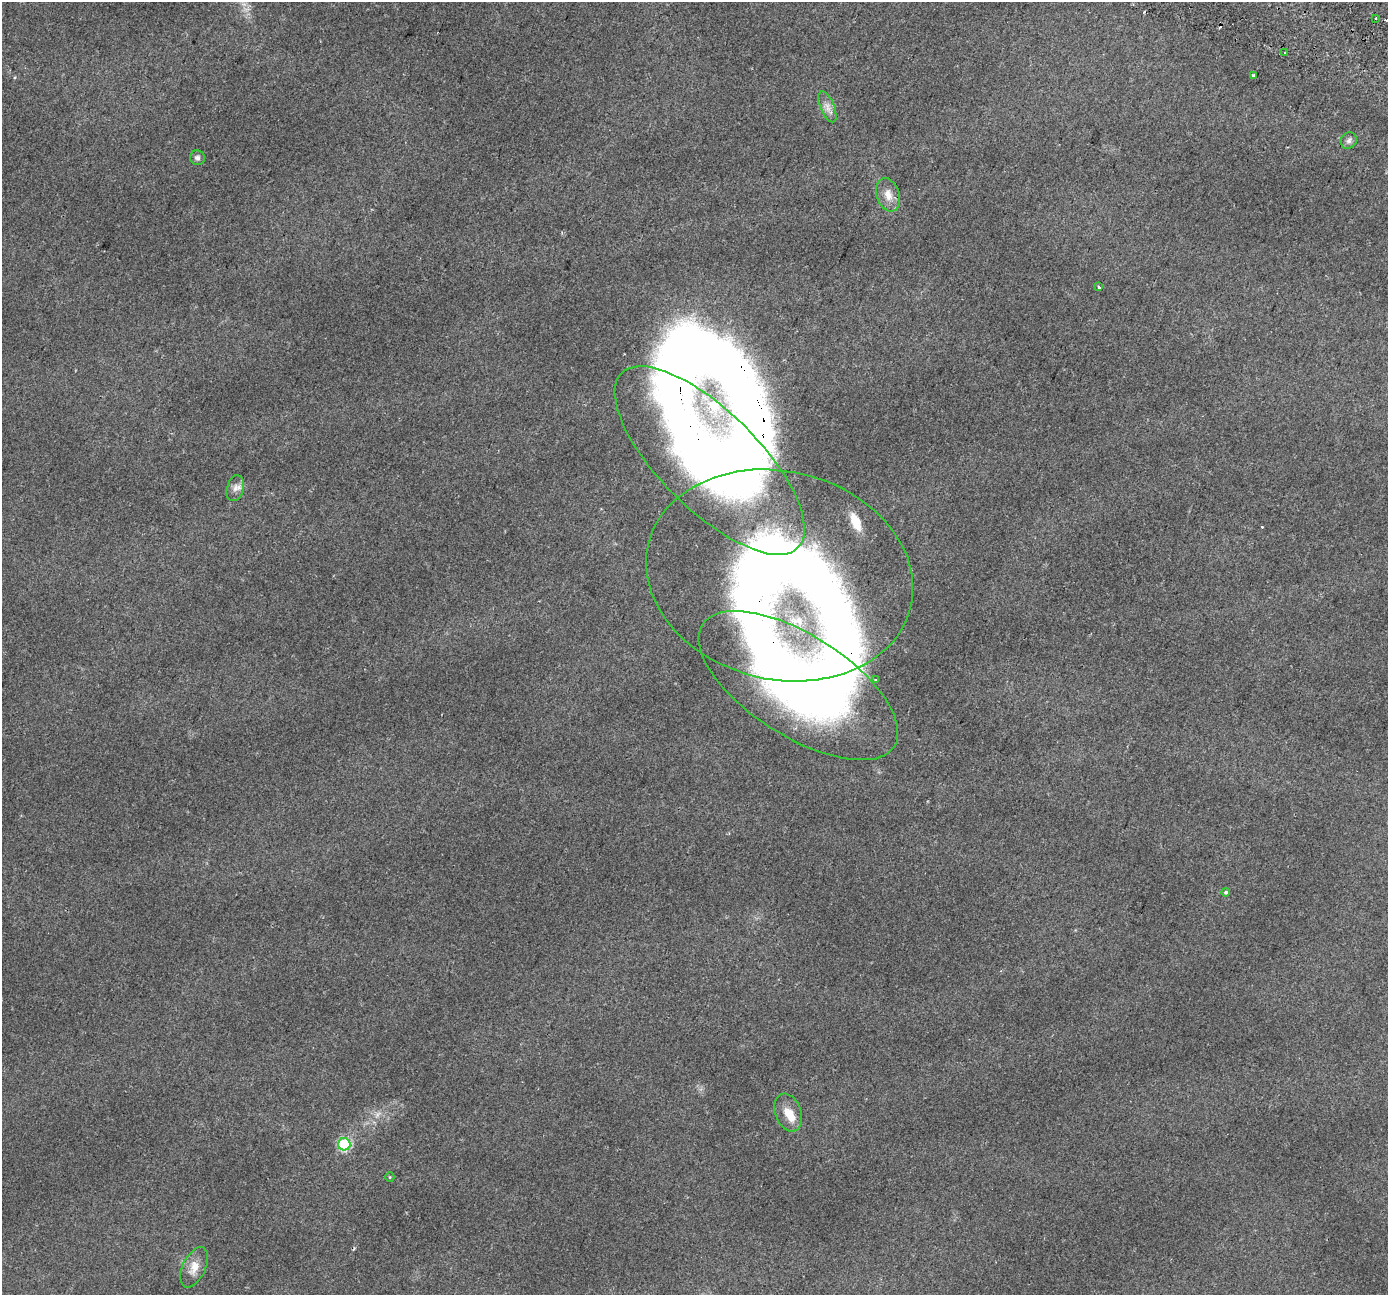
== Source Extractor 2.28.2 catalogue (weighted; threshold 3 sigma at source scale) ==
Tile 10 of 4 x 4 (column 2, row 3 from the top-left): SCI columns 1450-2835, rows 1639-2931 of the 5662 x 5798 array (HDU 1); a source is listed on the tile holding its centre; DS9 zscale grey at full resolution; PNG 1390 x 1297 px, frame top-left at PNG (2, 2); each listed source drawn as its Kron ellipse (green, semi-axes under 4 px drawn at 4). Shown black and unused: <1% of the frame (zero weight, under 2 of 3 exposures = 4% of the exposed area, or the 3 px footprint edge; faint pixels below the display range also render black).
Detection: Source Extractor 2.28.2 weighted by HDU 2 'WHT'; one run over the whole footprint, this tile lists its part. Background 0.0543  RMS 0.0063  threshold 0.0284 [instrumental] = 3 sigma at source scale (4.5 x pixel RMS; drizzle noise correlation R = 1.50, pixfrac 1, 0.0396/0.0396 arcsec/px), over >= 5 px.
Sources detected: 31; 1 too faint to see at this stretch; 4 inside a brighter object's white glare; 5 cosmic-ray / hot-pixel residue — neither listed nor drawn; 3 inside a brighter listed object's ellipse — not listed separately; the other 18 listed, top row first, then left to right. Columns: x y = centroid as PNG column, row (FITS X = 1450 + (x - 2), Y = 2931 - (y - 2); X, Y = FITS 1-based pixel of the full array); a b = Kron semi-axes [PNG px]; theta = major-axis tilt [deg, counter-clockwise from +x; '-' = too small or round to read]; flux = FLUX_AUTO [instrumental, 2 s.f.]
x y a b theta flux
1375 18 3 3 - 1.6
1284 53 3 3 - 1.1
1253 75 3 3 - 1.7
827 107 16 7 -67 4.3
1349 141 9 7 47 2.1
197 158 7 7 - 2.1
888 195 17 11 -72 7.1
1099 287 3 3 - 1.6
710 461 124 49 -45 470
235 488 13 8 75 3.8
780 575 135 104 -14 630
875 680 3 3 - 0.77
798 686 114 50 -32 380
1226 892 4 3 - 1.6
788 1112 19 13 -71 9.5
344 1144 6 6 - 61
390 1177 5 4 - 0.68
194 1267 21 11 65 7.9
Overlapping masked pixels (flux is a lower limit): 3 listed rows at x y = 710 461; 780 575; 798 686